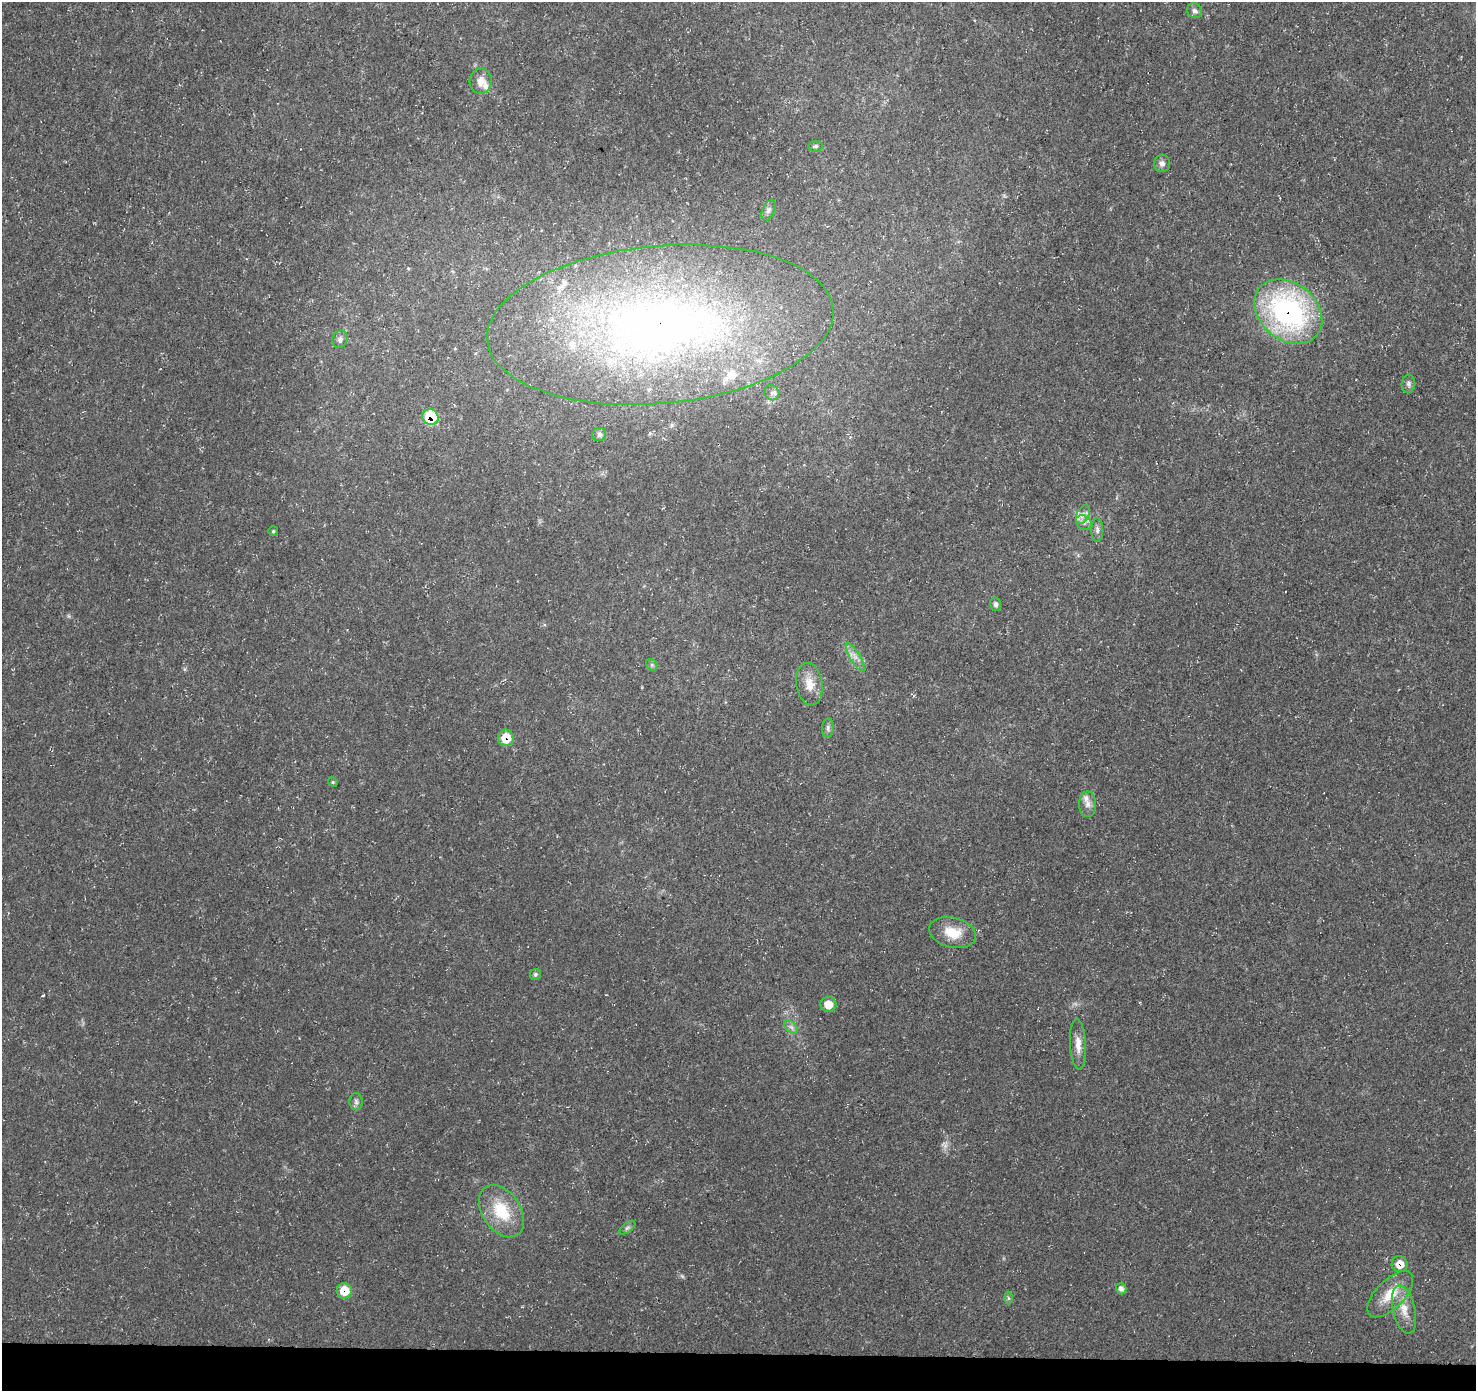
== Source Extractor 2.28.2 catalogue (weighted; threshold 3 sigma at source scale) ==
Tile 8 of 3 x 3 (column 2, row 3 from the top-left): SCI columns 1476-2949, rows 228-1616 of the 4431 x 4671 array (HDU 1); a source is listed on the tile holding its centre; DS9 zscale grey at full resolution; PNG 1478 x 1393 px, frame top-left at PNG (2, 2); each listed source drawn as its Kron ellipse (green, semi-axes under 4 px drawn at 4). Shown black and unused: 3% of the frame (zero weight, under 3 of 5 exposures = <1% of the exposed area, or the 3 px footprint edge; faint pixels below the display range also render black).
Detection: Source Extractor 2.28.2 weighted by HDU 2 'WHT'; one run over the whole footprint, this tile lists its part. Background 0.0139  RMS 0.0031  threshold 0.0138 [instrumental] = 3 sigma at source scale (4.5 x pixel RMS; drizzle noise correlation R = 1.50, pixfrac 1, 0.0396/0.0396 arcsec/px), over >= 5 px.
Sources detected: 46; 2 too faint to see at this stretch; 1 inside a brighter object's white glare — neither listed nor drawn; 5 inside a brighter listed object's ellipse — not listed separately; the other 38 listed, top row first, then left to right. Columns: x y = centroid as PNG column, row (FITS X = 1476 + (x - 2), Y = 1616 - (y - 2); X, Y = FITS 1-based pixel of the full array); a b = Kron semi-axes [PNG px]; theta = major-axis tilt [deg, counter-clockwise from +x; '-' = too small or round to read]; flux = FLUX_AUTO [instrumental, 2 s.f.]
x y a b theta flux
1194 11 8 7 - 1
481 81 13 11 85 3.3
815 146 7 5 6 0.68
1162 163 8 8 - 1.3
769 210 11 6 66 1.1
1288 312 37 28 -40 67
660 325 174 79 5 230
340 339 9 7 66 1.1
1408 384 9 7 82 0.94
772 393 8 7 - 0.96
430 417 8 7 - 17
599 434 7 6 - 0.76
1083 515 10 6 63 1.6
1084 523 9 6 -41 1.3
1097 530 12 5 89 1.2
273 531 5 5 - 0.45
995 604 7 5 -75 0.95
855 657 16 5 -59 1.9
652 665 6 5 - 0.57
809 684 21 13 -81 4.5
828 728 9 5 84 0.88
506 738 8 8 - 8
333 782 5 4 - 0.38
1088 804 13 8 90 2
953 933 24 15 -14 7
535 974 6 5 - 0.7
828 1005 8 7 - 4.4
791 1027 8 5 -44 0.89
1078 1044 25 8 -87 3.2
356 1102 8 6 -88 0.96
501 1211 29 19 -56 12
627 1228 9 4 35 0.83
1400 1264 8 8 - 4.4
1121 1289 5 5 - 1.2
344 1291 8 7 - 8.1
1390 1294 29 14 45 7.5
1008 1298 6 4 -88 0.49
1404 1310 24 11 -77 4.7
Overlapping masked pixels (flux is a lower limit): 6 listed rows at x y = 1288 312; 660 325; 430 417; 506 738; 1400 1264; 344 1291